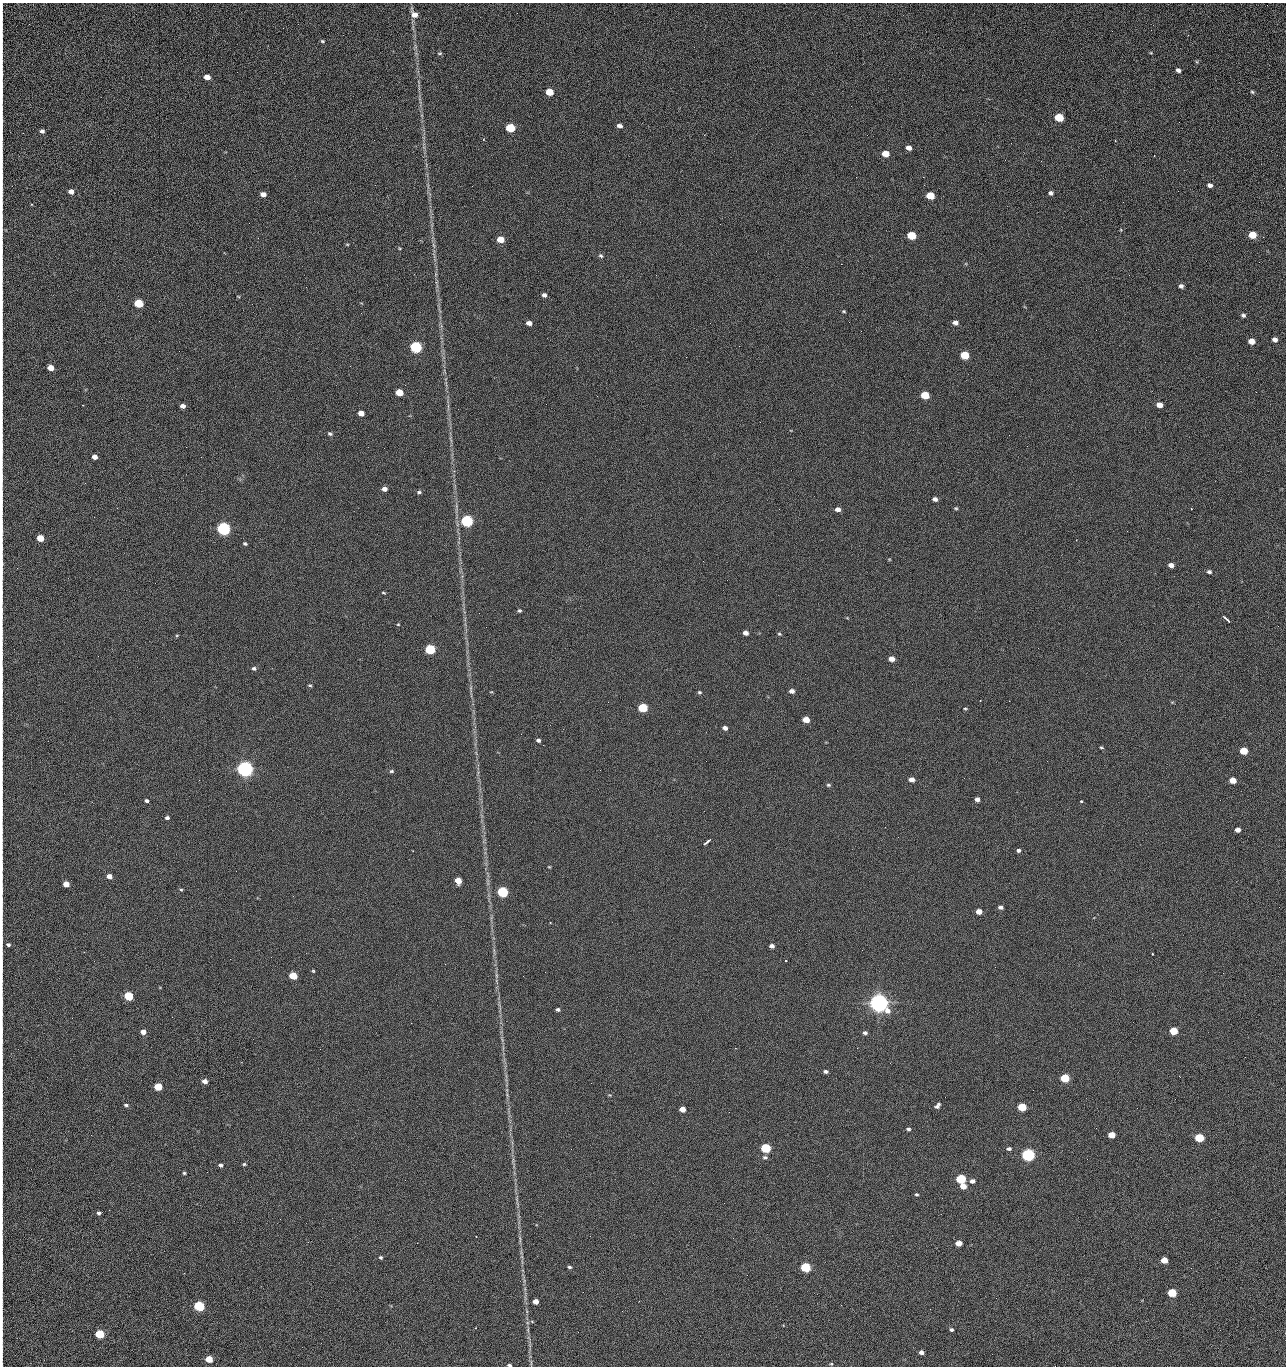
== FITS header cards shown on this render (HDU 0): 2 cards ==
NAXIS1  =                 1284 /fastest changing axis
NAXIS2  =                 1364 /next to fastest changing axis

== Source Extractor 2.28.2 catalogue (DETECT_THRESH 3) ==
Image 1284 x 1364 px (HDU 0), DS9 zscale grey, 1 PNG px = 1 image px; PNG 1288 x 1368 px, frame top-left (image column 1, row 1364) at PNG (2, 3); no overlay
Background 124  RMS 14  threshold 43.3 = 3 sigma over >= 5 px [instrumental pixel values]
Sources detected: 226; all 226 listed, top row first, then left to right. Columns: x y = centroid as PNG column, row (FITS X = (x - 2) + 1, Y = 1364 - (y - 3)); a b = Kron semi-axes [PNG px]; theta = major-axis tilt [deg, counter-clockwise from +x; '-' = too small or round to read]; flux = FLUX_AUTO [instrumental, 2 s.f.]
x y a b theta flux
2 7 13 2 90 1.5e+03
414 14 10 7 -57 7.5e+03
1188 35 3 2 - 1.4e+03
2 41 10 2 90 2.0e+03
322 41 5 4 - 1.3e+03
440 53 6 4 6 1.2e+03
1151 53 4 3 - 7.8e+02
2 55 12 2 90 2.1e+03
1178 70 4 4 - 2.9e+03
2 74 18 2 90 3.1e+03
207 77 5 4 - 8.5e+03
549 92 6 5 - 2.3e+04
1252 92 5 4 - 1.4e+03
1059 117 6 5 - 4.4e+04
1179 122 2 2 - 1.1e+03
2 123 32 2 89 5.9e+03
619 126 6 4 -12 3.8e+03
510 128 6 5 - 5.4e+04
42 131 4 4 - 2.6e+03
483 139 4 2 - 6.2e+02
909 148 6 4 -17 6.2e+03
885 154 5 5 - 1.6e+04
1005 160 2 2 - 1.4e+03
1041 161 2 2 - 2.0e+03
856 177 2 2 - 2.3e+03
923 177 2 2 - 3.0e+04
1210 185 5 4 - 3.5e+03
2 188 20 2 90 3.3e+03
71 191 6 5 - 5.0e+03
1051 193 5 4 - 2.7e+03
263 194 5 4 - 5.9e+03
930 196 6 5 - 2.9e+04
1123 202 2 2 - 9.9e+02
31 204 3 2 - 8.3e+02
1121 230 5 3 - 7.3e+02
912 235 6 5 - 4.2e+04
1252 235 6 5 - 2.5e+04
1263 237 3 2 - 9.9e+02
500 240 5 5 - 2.0e+04
347 244 5 3 - 8.9e+02
433 245 9 4 -71 2.1e+03
399 248 5 3 - 8.4e+02
601 256 6 5 - 1.9e+03
841 264 2 2 - 2.7e+04
656 275 2 2 - 1.7e+03
2 279 16 2 90 2.6e+03
1181 286 5 4 - 2.9e+03
306 287 2 2 - 7.0e+02
544 295 5 4 - 3.1e+03
238 296 4 3 - 7.7e+02
2 302 8 2 90 1.5e+03
139 303 5 5 - 5.1e+04
844 311 4 3 - 1.1e+03
1243 315 5 5 - 2.2e+03
849 322 3 2 - 9.6e+02
529 323 5 4 - 5.1e+03
710 323 2 2 - 3.4e+03
955 323 6 4 -11 4.1e+03
1096 330 2 2 - 4.2e+02
1275 340 5 4 - 4.4e+03
1251 341 5 4 - 1.0e+04
739 346 2 2 - 4.6e+02
416 347 6 5 - 1.6e+05
2 353 10 2 90 1.8e+03
965 355 6 5 - 4.0e+04
350 366 2 2 - 2.6e+03
50 368 5 4 - 1.1e+04
399 392 5 4 - 2.0e+04
1256 392 2 2 - 1.5e+03
925 395 6 5 - 3.3e+04
1159 405 5 4 - 9.5e+03
183 406 5 4 - 4.6e+03
361 413 5 4 - 9.3e+03
330 434 6 5 - 1.9e+03
1009 435 2 2 - 1.3e+03
1027 446 2 2 - 4.8e+02
186 447 2 2 - 2.9e+03
2 451 9 2 90 1.6e+03
95 457 5 4 - 5.7e+03
85 483 3 2 - 1.1e+03
384 489 5 4 - 5.1e+03
419 492 6 4 -1 1.9e+03
2 494 10 2 90 1.7e+03
935 499 5 4 - 3.5e+03
956 508 5 4 - 1.2e+03
779 509 2 2 - 4.6e+02
838 509 5 4 - 5.0e+03
1191 509 3 3 - 9.4e+02
467 521 6 5 - 2.0e+05
223 529 6 5 - 3.2e+05
2 532 12 2 90 1.8e+03
40 538 5 5 - 1.9e+04
245 544 4 4 - 1.6e+03
889 559 5 3 - 7.4e+02
2 563 12 3 -87 2.2e+03
1171 565 5 4 - 5.3e+03
1209 572 5 4 - 2.2e+03
383 593 5 3 - 1.0e+03
519 610 5 4 - 1.4e+03
1227 619 9 2 -44 3.3e+03
398 624 4 4 - 7.5e+02
746 633 5 4 - 5.2e+03
779 634 5 4 - 1.1e+03
177 635 5 3 - 8.9e+02
430 649 6 5 - 9.1e+04
892 659 5 4 - 7.4e+03
254 668 5 5 - 2.0e+03
2 677 10 2 90 1.6e+03
310 685 5 3 - 1.2e+03
792 691 5 4 - 4.3e+03
491 692 5 3 - 7.0e+02
699 692 5 4 - 1.4e+03
980 700 2 2 - 7.1e+02
643 708 6 5 - 6.0e+04
965 709 4 3 - 1.1e+03
2 717 10 2 90 1.8e+03
806 720 5 4 - 1.4e+04
725 728 5 4 - 3.6e+03
538 740 4 3 - 2.3e+03
543 745 2 2 - 3.5e+03
1101 747 5 3 - 1.1e+03
1244 751 5 5 - 2.7e+04
706 761 2 2 - 2.1e+03
245 769 6 5 - 7.2e+05
391 771 6 5 - 1.8e+03
912 780 5 4 - 5.9e+03
1233 780 5 4 - 1.4e+04
828 785 6 5 - 1.5e+03
977 799 4 4 - 4.0e+03
146 801 4 4 - 2.0e+03
1081 801 3 3 - 2.3e+03
167 818 5 4 - 2.1e+03
1238 830 5 4 - 5.8e+03
707 841 8 2 40 2.8e+03
1018 850 4 3 - 6.8e+03
2 867 14 2 90 2.0e+03
549 867 3 3 - 9.1e+02
109 876 5 4 - 5.7e+03
458 881 5 5 - 1.3e+04
66 884 5 4 - 9.8e+03
2 890 15 2 90 2.4e+03
181 890 4 4 - 1.1e+03
502 892 6 5 - 1.3e+05
1000 907 5 4 - 2.9e+03
979 912 5 4 - 9.5e+03
550 923 2 2 - 8.3e+02
8 944 6 5 - 1.8e+03
772 946 5 4 - 3.6e+03
1152 954 3 2 - 8.1e+02
786 960 2 2 - 7.4e+02
313 971 5 4 - 1.0e+03
496 975 8 4 -89 2.2e+03
293 976 5 5 - 3.3e+04
523 976 2 2 - 2.1e+03
128 996 5 5 - 5.3e+04
2 1002 19 2 90 3.0e+03
879 1003 7 6 - 1.1e+06
558 1010 5 4 - 2.1e+03
411 1023 2 2 - 5.5e+03
2 1030 13 2 90 2.2e+03
1174 1031 5 5 - 2.9e+04
143 1032 5 5 - 6.2e+03
865 1033 5 4 - 2.4e+03
502 1040 9 3 -85 2.3e+03
857 1048 2 2 - 1.5e+03
1245 1057 2 2 - 1.8e+03
826 1071 5 4 - 2.3e+03
1179 1076 3 2 - 2.8e+03
1065 1078 5 5 - 4.8e+04
205 1081 5 4 - 5.8e+03
158 1087 5 5 - 3.1e+04
126 1105 5 4 - 1.8e+03
937 1106 6 4 44 2.7e+03
1022 1107 5 5 - 4.4e+04
682 1109 5 4 - 8.8e+03
729 1112 2 2 - 1.1e+03
2 1124 14 2 90 2.3e+03
1096 1128 2 2 - 4.5e+02
908 1129 4 3 - 1.7e+03
91 1135 2 2 - 2.5e+03
1112 1135 5 4 - 1.7e+04
1199 1138 5 5 - 5.8e+04
765 1148 6 5 - 7.9e+04
571 1149 2 2 - 1.0e+03
1009 1149 6 4 9 2.3e+03
1028 1155 6 5 - 2.8e+05
765 1157 7 5 -12 2.1e+03
1087 1159 3 2 - 1.4e+03
244 1164 4 4 - 1.3e+03
221 1165 5 4 - 2.4e+03
184 1173 4 3 - 1.3e+03
961 1179 5 5 - 8.5e+04
972 1181 6 5 - 3.7e+03
2 1185 13 2 90 2.6e+03
963 1186 5 5 - 9.9e+03
916 1194 4 4 - 1.3e+03
2 1212 13 2 90 2.0e+03
99 1213 4 3 - 2.1e+03
280 1219 2 2 - 2.1e+03
476 1237 2 2 - 5.6e+03
520 1239 11 3 -86 2.5e+03
308 1242 3 2 - 2.0e+03
417 1243 2 2 - 5.5e+03
959 1243 5 4 - 9.0e+03
381 1257 4 4 - 1.4e+03
1164 1260 5 4 - 1.4e+04
2 1266 21 2 90 3.9e+03
569 1267 5 4 - 1.5e+03
805 1267 6 5 - 8.0e+04
583 1292 2 2 - 4.9e+02
1172 1293 5 5 - 4.7e+04
996 1298 2 2 - 2.7e+03
535 1301 5 4 - 7.6e+03
199 1306 6 5 - 1.0e+05
622 1311 3 2 - 8.0e+02
476 1328 3 2 - 5.9e+02
528 1330 9 3 85 1.9e+03
951 1330 5 4 - 1.9e+03
578 1332 2 2 - 3.6e+03
100 1334 5 5 - 5.4e+04
2 1348 13 2 90 1.7e+03
921 1352 4 4 - 3.5e+03
209 1359 5 5 - 1.9e+04
831 1364 5 4 - 9.9e+02
509 1365 4 3 - 1.5e+03
1055 1366 2 2 - 2.2e+03
At the frame edge (FLAGS 8, measured only in part): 27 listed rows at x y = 2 7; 2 41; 2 55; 2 74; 2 123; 2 188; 2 279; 2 302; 2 353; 2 451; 2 494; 2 532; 2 563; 2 677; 2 717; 2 867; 2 890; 8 944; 2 1002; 2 1030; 2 1124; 2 1185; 2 1212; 2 1266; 2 1348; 509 1365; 1055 1366

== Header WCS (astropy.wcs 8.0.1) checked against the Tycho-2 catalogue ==
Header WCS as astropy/WCSLIB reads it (CRVAL/CRPIX/CD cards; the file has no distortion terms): RA---TAN/DEC--TAN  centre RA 15:41:40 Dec +51:59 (235.42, +51.99 deg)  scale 1.26 arcsec/px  FOV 26.9' x 28.5'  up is +92 deg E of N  parity flipped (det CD > 0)
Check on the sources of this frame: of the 60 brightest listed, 10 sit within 2.0 arcsec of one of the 11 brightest Tycho-2 stars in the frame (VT <= 12.29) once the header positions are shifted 0.46 arcsec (0.34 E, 0.31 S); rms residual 0.85 arcsec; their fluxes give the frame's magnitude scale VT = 24.51 - 2.5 log10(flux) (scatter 0.20 mag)
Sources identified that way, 10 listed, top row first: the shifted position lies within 2.0 arcsec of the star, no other Tycho-2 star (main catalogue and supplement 1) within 4.0 arcsec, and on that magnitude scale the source's flux lands within +1.5 / -3 mag of the star's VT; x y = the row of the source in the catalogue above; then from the Tycho-2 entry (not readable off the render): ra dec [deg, ICRS J2000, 3 dp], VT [Tycho-2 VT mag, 2 dp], TYC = Tycho-2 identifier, HIP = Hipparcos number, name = IAU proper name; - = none
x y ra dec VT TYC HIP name
416 347 235.614 +52.064 11.61 3489-1132-1 - -
467 521 235.514 +52.049 11.19 3489-1407-1 - -
223 529 235.515 +52.133 11.12 3489-1380-1 - -
245 769 235.378 +52.130 9.31 3489-1322-1 76850 -
502 892 235.303 +52.042 11.52 3489-958-1 - -
879 1003 235.232 +51.912 9.59 3489-824-1 - -
1028 1155 235.143 +51.862 10.97 3489-1016-1 - -
961 1179 235.131 +51.886 12.29 3489-908-1 - -
805 1267 235.084 +51.941 11.45 3489-1346-1 - -
199 1306 235.075 +52.152 11.74 3489-912-1 - -